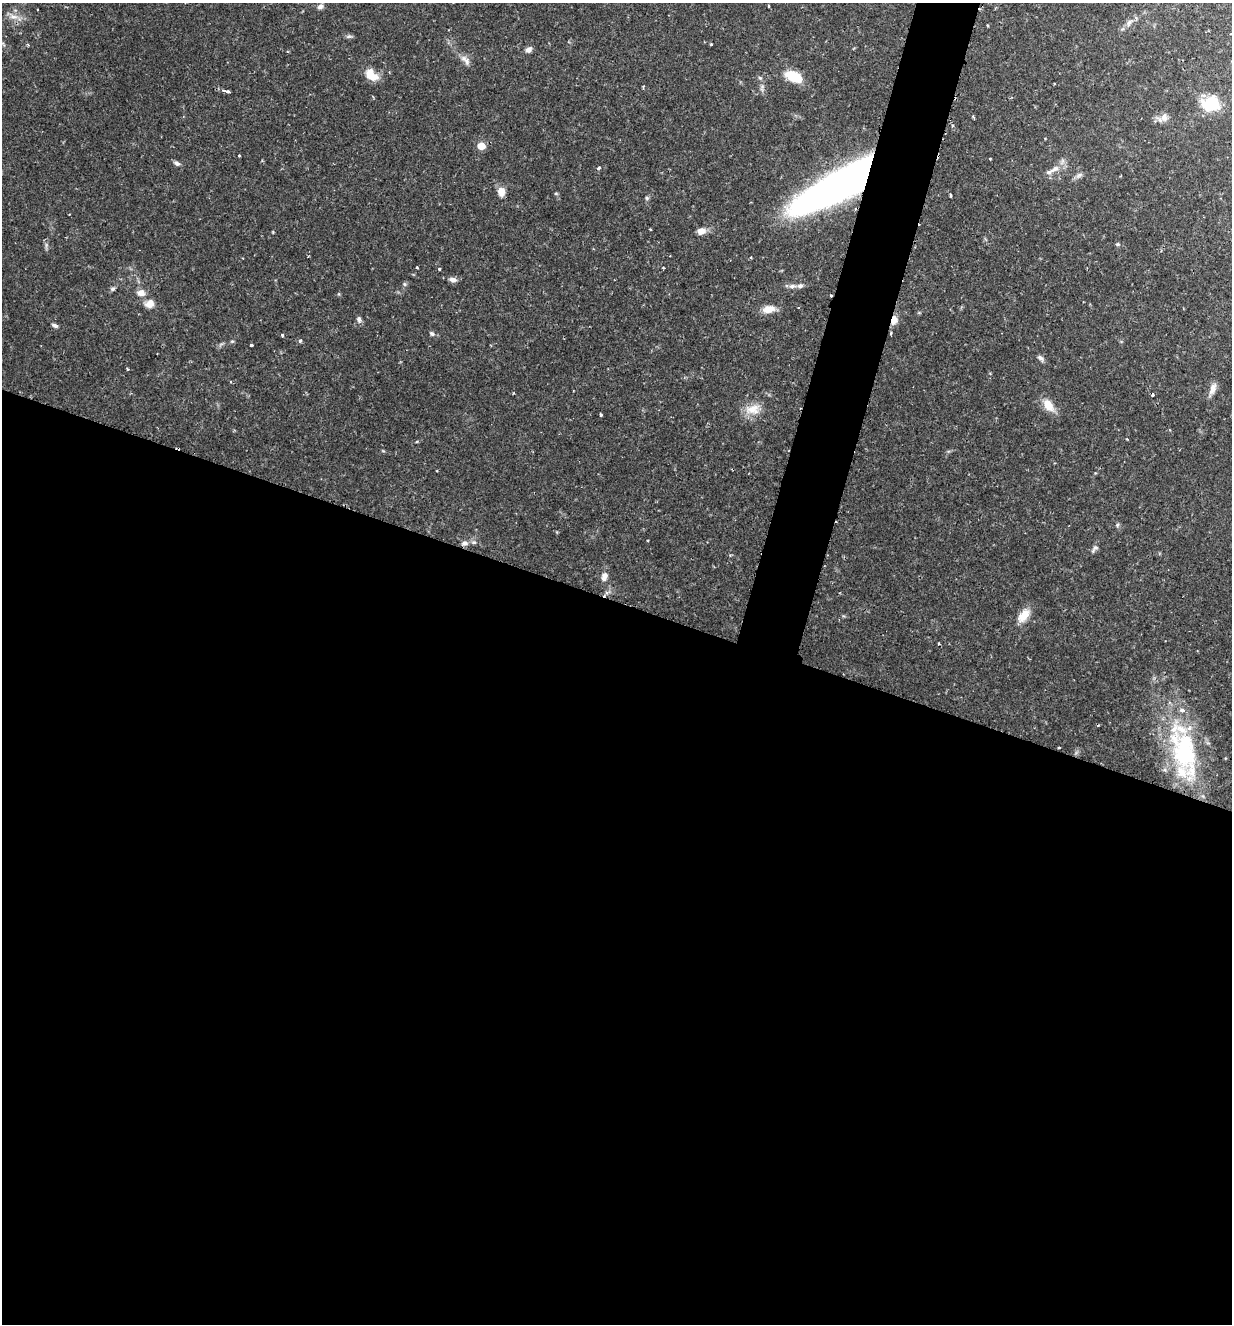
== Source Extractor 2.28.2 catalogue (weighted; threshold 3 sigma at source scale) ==
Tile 14 of 4 x 4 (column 2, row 4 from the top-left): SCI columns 1367-2596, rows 9-1330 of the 5318 x 5303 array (HDU 1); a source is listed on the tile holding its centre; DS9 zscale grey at full resolution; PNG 1234 x 1326 px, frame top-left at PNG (2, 3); no overlay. Shown black and unused: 57% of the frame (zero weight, under 2 of 3 exposures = <1% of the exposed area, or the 3 px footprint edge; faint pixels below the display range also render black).
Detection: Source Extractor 2.28.2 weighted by HDU 2 'WHT'; one run over the whole footprint, this tile lists its part. Background 0.157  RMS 0.0037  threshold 0.0167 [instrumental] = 3 sigma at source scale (4.5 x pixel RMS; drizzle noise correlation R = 1.50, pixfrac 1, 0.05/0.05 arcsec/px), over >= 5 px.
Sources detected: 75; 4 cosmic-ray / hot-pixel residue — not listed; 5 inside a brighter listed object's ellipse — not listed separately; the other 66 listed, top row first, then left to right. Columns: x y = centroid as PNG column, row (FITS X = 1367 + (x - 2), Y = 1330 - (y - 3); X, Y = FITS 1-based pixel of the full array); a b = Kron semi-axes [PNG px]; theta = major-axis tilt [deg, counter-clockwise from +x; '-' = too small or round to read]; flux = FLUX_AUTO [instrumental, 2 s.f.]
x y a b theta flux
769 6 3 2 - 0.39
320 7 8 6 13 1.3
13 17 14 7 -15 2.8
1129 23 11 6 57 1.7
349 36 10 4 5 0.77
711 44 3 3 - 0.36
528 50 9 7 36 1.5
465 60 17 7 -49 2.3
372 76 15 8 -27 6
794 77 17 9 -25 11
760 78 6 4 -43 0.57
643 87 4 3 - 0.37
227 91 8 4 -16 1.6
1211 104 22 17 3 11
1164 117 12 9 70 2.2
1045 138 3 3 - 0.37
481 146 5 5 - 6.8
239 156 3 2 - 0.46
990 159 2 2 - 0.31
177 163 9 6 -18 1.1
599 168 3 3 - 1.2
1054 169 15 7 26 2.7
1079 175 11 5 32 1.3
839 185 75 20 30 280
501 192 10 8 88 3.3
556 193 5 3 - 0.41
951 196 4 3 - 0.4
647 198 6 5 - 0.57
701 231 9 7 14 2.7
1118 244 6 5 - 0.54
417 267 3 2 - 0.3
663 268 3 3 - 0.37
439 269 3 3 - 0.71
452 279 11 6 -12 1.6
404 284 6 5 - 0.62
792 286 10 6 12 1.4
113 289 6 5 - 0.74
141 293 9 8 - 2.6
831 295 3 2 - 0.51
149 304 13 10 16 2.9
768 309 14 9 8 4.4
359 319 8 6 -55 1.2
894 320 9 6 74 3.8
55 325 8 5 -24 0.99
891 333 4 3 - 0.53
432 334 7 5 -34 0.93
282 335 4 3 - 0.44
232 341 6 4 1 0.45
300 341 5 4 - 0.62
251 345 3 3 - 0.73
1040 358 9 6 -33 1.1
127 369 4 3 - 0.38
231 382 3 2 - 0.29
1213 389 17 7 70 2.5
1048 405 17 10 -56 5.4
753 409 22 14 9 6
601 415 3 3 - 0.55
1117 525 6 5 - 0.63
474 542 7 5 -18 0.93
464 543 9 6 9 1.4
1095 549 13 5 51 1.2
604 577 11 7 77 2.4
1024 615 20 11 52 5.2
1098 725 4 3 - 0.33
1059 748 3 2 - 0.39
1184 752 72 32 -74 53
Overlapping masked pixels (flux is a lower limit): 3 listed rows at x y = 839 185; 831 295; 894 320